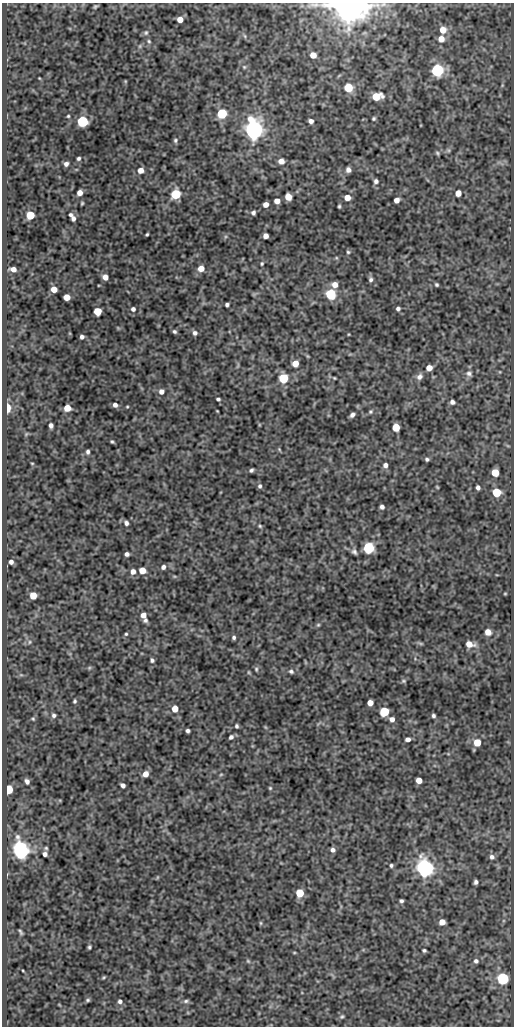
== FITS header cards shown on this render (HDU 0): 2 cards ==
NAXIS1  =                  512
NAXIS2  =                 1024

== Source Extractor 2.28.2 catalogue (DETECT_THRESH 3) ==
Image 512 x 1024 px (HDU 0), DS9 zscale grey, 1 PNG px = 1 image px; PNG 516 x 1028 px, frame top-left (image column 1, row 1024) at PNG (2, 3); no overlay
Background 165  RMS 0.64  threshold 1.93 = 3 sigma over >= 5 px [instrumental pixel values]
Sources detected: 168; all 168 listed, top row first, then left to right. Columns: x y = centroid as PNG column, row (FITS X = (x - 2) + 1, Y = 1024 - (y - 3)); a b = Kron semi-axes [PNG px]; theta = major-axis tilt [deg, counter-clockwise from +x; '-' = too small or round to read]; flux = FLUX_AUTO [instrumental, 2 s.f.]
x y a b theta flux
95 6 6 4 44 67
348 6 9 7 -6 150000
180 19 5 5 - 410
443 30 6 6 - 460
146 33 6 5 - 78
245 36 6 4 -70 57
441 39 6 6 - 380
149 41 6 4 -68 64
140 46 6 4 72 59
313 55 5 5 - 410
244 67 5 4 - 55
437 70 6 6 - 8000
39 78 3 2 - 31
125 81 5 3 - 35
348 88 7 7 - 830
376 96 8 5 10 1100
222 114 6 5 - 2800
68 116 3 3 - 48
374 118 4 3 - 64
82 121 6 6 - 4500
311 121 4 4 - 160
253 130 7 7 - 32000
175 140 6 6 - 88
437 153 5 4 - 60
78 158 4 3 - 77
281 161 6 6 - 260
66 164 5 4 - 140
141 170 6 5 - 320
348 170 5 4 - 150
376 181 6 5 - 120
80 193 5 4 - 310
458 193 5 5 - 390
176 194 6 5 - 2700
288 197 5 5 - 570
347 197 5 5 - 420
396 200 5 4 - 250
277 201 5 5 - 300
82 203 3 3 - 49
266 204 5 4 - 290
339 206 4 3 - 57
253 213 5 5 - 100
30 215 5 5 - 1400
70 215 5 4 - 71
73 218 5 4 - 130
147 234 4 3 - 54
266 236 5 4 - 220
348 252 4 4 - 60
262 264 5 4 - 56
201 268 6 6 - 390
13 269 5 4 - 250
105 277 5 5 - 290
371 279 6 5 - 110
335 285 6 6 - 320
437 285 4 3 - 65
54 289 5 5 - 450
331 294 6 5 - 4000
66 297 5 5 - 550
227 305 4 4 - 93
133 309 5 5 - 120
398 309 4 4 - 100
97 311 5 5 - 1100
174 331 5 4 - 82
195 333 6 6 - 130
82 337 4 4 - 120
295 363 5 5 - 440
238 366 9 3 69 61
429 368 5 5 - 410
469 373 9 8 - 170
419 377 9 7 50 190
283 378 6 6 - 2300
334 378 3 2 - 38
161 391 6 6 - 200
218 399 4 3 - 82
452 402 5 4 - 150
115 405 5 5 - 160
127 407 3 3 - 38
7 408 6 3 -89 1400
67 408 5 5 - 550
217 411 3 2 - 33
370 412 5 5 - 68
352 415 5 4 - 150
51 425 5 4 - 150
396 427 5 5 - 1200
26 434 5 4 - 49
112 442 4 3 - 58
279 449 6 3 -59 48
88 452 5 4 - 100
427 459 5 4 - 84
32 463 4 3 - 35
385 465 5 5 - 170
251 470 4 3 - 84
495 473 5 5 - 900
260 486 5 5 - 95
437 487 4 2 - 39
478 488 5 4 - 140
496 492 5 5 - 2000
382 507 4 4 - 130
126 523 6 5 - 130
260 526 5 4 - 55
368 548 6 6 - 4900
354 552 8 6 -51 120
127 554 4 4 - 130
11 562 4 4 - 160
163 567 5 4 - 120
142 570 5 5 - 590
133 572 6 6 - 220
505 594 4 3 - 37
33 595 5 5 - 700
143 615 6 5 - 280
145 620 6 5 - 110
318 625 5 5 - 57
488 632 6 5 - 360
126 634 4 4 - 52
234 637 5 4 - 89
29 642 6 4 88 59
420 643 8 3 -19 58
469 644 9 6 -13 420
152 660 5 4 - 82
89 668 6 4 45 53
256 669 6 5 - 69
291 671 6 6 - 94
403 681 6 4 -20 61
75 701 4 3 - 67
370 703 5 5 - 380
175 709 5 5 - 590
384 712 6 5 - 2400
54 715 5 5 - 100
433 716 4 4 - 84
33 719 5 4 - 53
392 719 5 5 - 200
236 726 4 3 - 76
265 727 6 3 -70 41
188 731 4 4 - 100
231 737 5 5 - 110
408 739 5 4 - 160
477 742 5 5 - 830
145 774 5 5 - 320
221 774 5 3 - 41
419 780 5 5 - 410
27 781 6 5 - 160
123 785 4 4 - 150
270 788 4 4 - 50
9 789 5 5 - 1600
46 848 5 4 - 61
20 850 10 6 -71 21000
333 850 5 4 - 140
45 854 4 4 - 140
492 857 7 7 - 150
391 865 4 4 - 78
424 868 7 6 - 28000
476 882 5 4 - 120
300 893 5 5 - 1400
401 901 4 4 - 89
442 922 5 5 - 410
261 923 6 4 -89 51
21 932 5 2 - 64
89 947 4 3 - 68
424 950 4 3 - 71
294 952 5 3 - 38
248 961 6 4 -45 61
476 961 6 6 - 110
23 971 3 2 - 31
104 977 5 3 - 48
502 979 6 6 - 6900
88 1000 5 4 - 63
120 1001 5 5 - 120
186 1001 7 5 10 91
342 1017 6 4 47 71
At the frame edge (FLAGS 8, measured only in part): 1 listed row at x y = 348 6